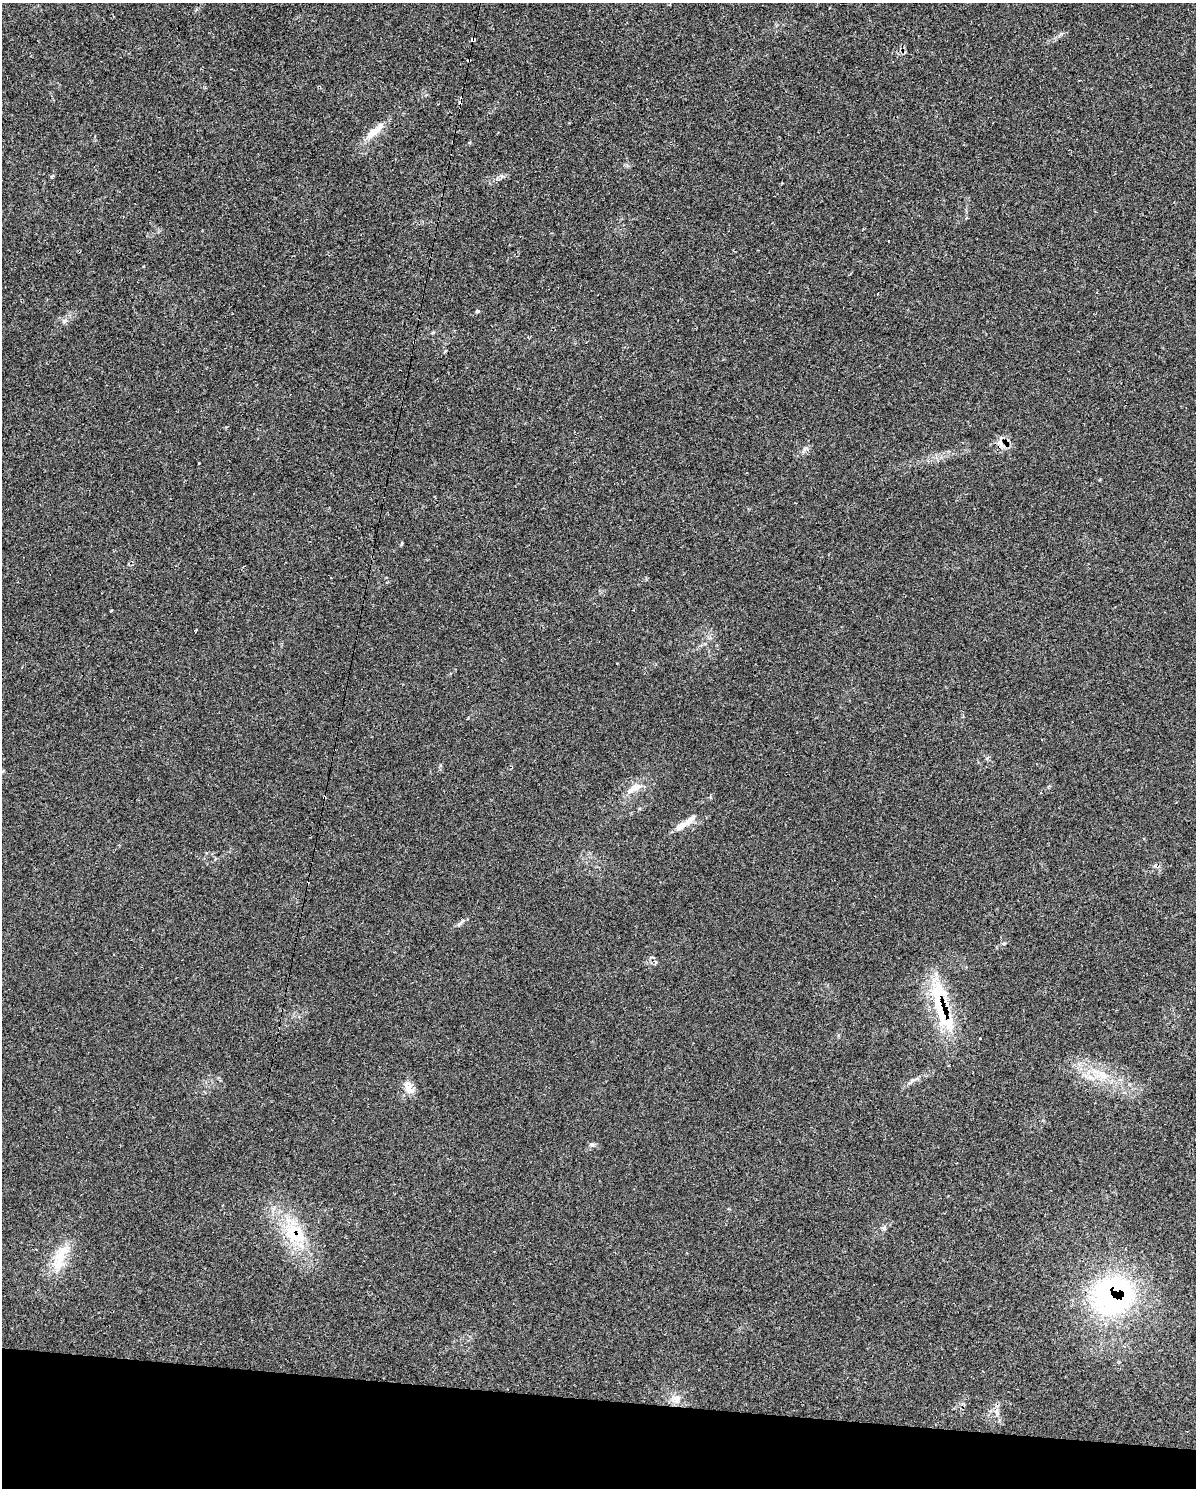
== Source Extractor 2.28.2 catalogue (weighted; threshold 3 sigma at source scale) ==
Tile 11 of 4 x 3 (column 3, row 3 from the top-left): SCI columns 2396-3589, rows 239-1724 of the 4834 x 4855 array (HDU 1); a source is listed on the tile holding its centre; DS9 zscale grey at full resolution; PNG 1198 x 1490 px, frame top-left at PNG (2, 3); no overlay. Shown black and unused: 6% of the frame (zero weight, under 2 of 3 exposures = <1% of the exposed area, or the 3 px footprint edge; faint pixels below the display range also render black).
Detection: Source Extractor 2.28.2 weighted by HDU 2 'WHT'; one run over the whole footprint, this tile lists its part. Background 0.046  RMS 0.005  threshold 0.0226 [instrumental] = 3 sigma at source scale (4.5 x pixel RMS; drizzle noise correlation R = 1.50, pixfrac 1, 0.05/0.05 arcsec/px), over >= 5 px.
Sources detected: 37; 6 cosmic-ray / hot-pixel residue — not listed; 4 inside a brighter listed object's ellipse — not listed separately; the other 27 listed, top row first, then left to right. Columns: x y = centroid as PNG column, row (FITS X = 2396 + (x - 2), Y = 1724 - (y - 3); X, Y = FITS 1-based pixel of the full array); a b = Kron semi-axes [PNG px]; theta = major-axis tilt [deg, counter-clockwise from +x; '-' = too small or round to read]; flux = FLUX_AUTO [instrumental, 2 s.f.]
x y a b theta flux
473 40 4 3 - 8.2
469 60 4 3 - 0.9
373 133 26 11 38 6.9
888 241 3 3 - 1
477 311 4 4 - 1.9
65 321 8 4 45 1.2
414 342 3 2 - 0.91
1001 443 20 8 -78 3.7
198 463 3 3 - 1.3
401 544 7 3 71 0.56
196 630 3 3 - 0.92
636 787 22 9 20 5.7
682 826 29 8 32 6
460 923 16 4 42 1.7
1004 943 6 4 19 0.66
940 1002 73 20 -80 36
980 1038 3 3 - 2.1
1102 1075 17 16 - 9.9
913 1080 20 6 28 2.7
408 1085 16 13 -90 5
591 1145 8 6 -1 1.2
884 1228 7 6 - 1.1
293 1232 34 26 89 26
60 1257 41 17 59 16
1112 1296 49 44 17 110
676 1399 15 12 21 5.1
997 1410 9 4 43 1.5
Overlapping masked pixels (flux is a lower limit): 7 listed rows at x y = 473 40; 469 60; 414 342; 1001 443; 940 1002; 293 1232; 1112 1296
Unlisted compact peaks at least as high as the median listed source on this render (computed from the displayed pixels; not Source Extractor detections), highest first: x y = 806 448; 987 758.